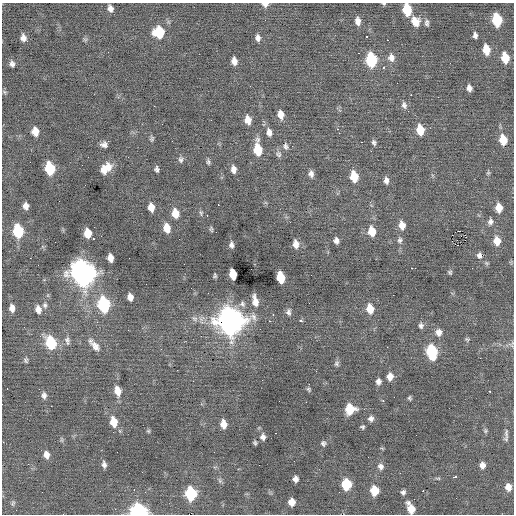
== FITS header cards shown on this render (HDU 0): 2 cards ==
NAXIS1  =                  512 / Axis length
NAXIS2  =                  512 / Axis length

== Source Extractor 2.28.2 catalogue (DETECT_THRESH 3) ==
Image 512 x 512 px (HDU 0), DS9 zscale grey, 1 PNG px = 1 image px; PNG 516 x 516 px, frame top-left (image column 1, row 512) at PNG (2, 3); no overlay
Background -0.029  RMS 0.93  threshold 2.8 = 3 sigma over >= 5 px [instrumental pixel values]
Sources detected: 173; all 173 listed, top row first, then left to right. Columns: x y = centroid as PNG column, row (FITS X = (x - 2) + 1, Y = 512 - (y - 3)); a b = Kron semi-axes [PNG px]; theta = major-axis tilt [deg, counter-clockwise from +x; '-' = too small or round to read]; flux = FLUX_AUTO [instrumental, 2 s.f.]
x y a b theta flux
265 4 6 4 -5 330
384 4 5 4 - 78
110 8 7 5 -72 290
407 9 9 6 -81 2000
497 20 9 6 -80 3000
358 21 8 5 -82 360
415 21 12 10 -62 660
427 23 9 6 -84 180
159 32 10 9 - 2000
475 35 6 4 -80 190
367 37 3 3 - 310
23 38 8 6 -72 330
258 38 8 6 -82 240
85 39 7 4 0 91
387 40 2 2 - 260
486 50 9 6 -80 980
358 53 2 2 - 360
391 57 10 8 -87 370
505 58 9 6 -80 1200
371 60 10 7 -82 4500
234 61 7 5 -79 380
12 64 7 5 -71 220
384 67 3 2 - 260
469 88 6 5 - 280
4 92 6 5 - 97
411 95 2 2 - 700
404 105 10 7 -74 230
281 115 9 6 -77 520
211 120 2 2 - 55
248 120 9 6 -81 540
338 129 3 2 - 240
420 130 9 6 -80 1200
35 131 8 6 -80 610
269 132 9 6 -78 330
339 133 2 2 - 190
152 139 8 5 84 120
503 140 9 7 -78 1100
108 141 3 2 - 79
374 142 7 5 -66 160
104 145 7 5 -8 260
286 146 9 6 -82 140
292 146 3 3 - 51
258 149 13 7 -84 1700
371 151 3 2 - 86
278 154 10 7 -48 200
181 160 9 6 -84 170
208 162 8 4 -85 120
50 168 9 7 -79 2900
106 168 12 8 42 900
157 169 6 4 -84 150
233 169 9 6 -81 320
488 173 6 4 78 87
311 174 8 6 -82 260
354 176 9 6 -79 1400
386 180 8 6 -84 260
218 205 2 2 - 230
26 206 6 5 - 320
151 207 8 6 -83 560
499 208 8 6 -86 720
175 213 10 7 -77 810
201 213 8 5 -83 110
207 215 3 2 - 300
490 222 8 6 72 210
402 225 9 7 -78 550
167 228 9 6 -78 800
211 229 6 4 -81 92
18 231 9 7 -81 3400
372 231 9 7 -82 950
458 231 3 2 - 58
88 233 8 6 -84 1000
465 235 3 2 - 73
101 236 2 2 - 28
93 239 3 2 - 330
336 240 6 5 - 240
400 240 9 6 84 180
465 240 2 2 - 40
497 241 9 7 -84 720
296 244 9 6 -81 440
455 244 3 2 - 110
231 245 7 5 -83 200
458 245 3 2 - 160
479 255 8 6 85 220
30 258 2 2 - 90
110 258 7 5 -79 490
129 258 2 2 - 95
486 263 6 5 - 96
184 264 2 2 - 95
412 268 6 2 0 520
251 269 2 2 - 52
450 272 6 4 -46 97
83 273 12 10 -71 50000
233 274 8 5 -78 1400
215 276 5 3 - 99
280 277 9 6 -80 1600
393 295 2 2 - 170
130 297 7 5 -77 340
255 301 14 7 -77 520
104 304 10 7 -80 6600
242 304 9 8 - 240
45 305 8 7 - 190
12 308 9 6 -78 350
38 309 9 7 -76 400
370 309 9 7 -78 920
288 312 9 7 83 210
273 314 3 2 - 150
194 319 10 7 -38 270
230 321 12 11 - 68000
269 321 2 2 - 290
301 321 3 3 - 200
97 322 4 4 - 52
421 326 8 7 - 190
438 332 9 8 - 370
467 339 6 5 - 95
67 341 13 7 -79 270
51 343 11 7 -73 3500
511 344 10 7 55 190
95 346 18 9 -49 520
432 352 10 7 -80 4500
26 360 7 6 - 130
337 364 7 6 - 150
177 370 2 2 - 36
316 371 3 2 - 52
390 376 8 7 - 480
378 381 7 6 - 240
7 389 2 2 - 120
39 389 2 2 - 65
309 389 7 5 -43 100
118 391 11 7 -79 660
490 391 3 2 - 290
44 395 9 6 -89 240
409 398 5 4 - 100
383 401 3 2 - 470
306 402 2 2 - 180
51 406 2 2 - 92
350 409 8 8 - 1600
371 418 7 6 - 230
114 422 11 7 -78 930
223 424 8 6 -81 540
362 427 5 4 - 110
148 431 5 4 - 88
485 431 7 5 -71 100
276 433 3 2 - 290
506 434 16 5 -87 270
263 437 8 7 - 240
62 440 8 3 -72 90
3 442 2 2 - 180
255 443 4 3 - 99
323 443 7 6 - 150
382 448 6 3 -19 59
214 452 3 2 - 53
46 455 9 7 -80 370
104 464 8 5 -81 220
482 465 7 6 - 340
380 466 8 7 - 250
142 472 2 2 - 33
455 477 5 3 - 260
438 478 8 4 -8 89
295 479 6 5 - 250
220 480 8 6 -70 130
346 484 8 7 - 2700
508 487 8 6 -86 470
134 489 3 2 - 110
374 490 7 6 - 1300
423 491 2 2 - 430
339 492 2 2 - 58
403 492 5 5 - 160
191 493 9 7 -85 4400
456 498 3 2 - 51
292 502 6 6 - 560
12 503 7 5 60 140
411 508 11 6 -65 930
16 510 2 2 - 40
139 511 9 7 -14 13000
At the frame edge (FLAGS 8, measured only in part): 7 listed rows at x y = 265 4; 384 4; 407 9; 511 344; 3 442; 411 508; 139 511